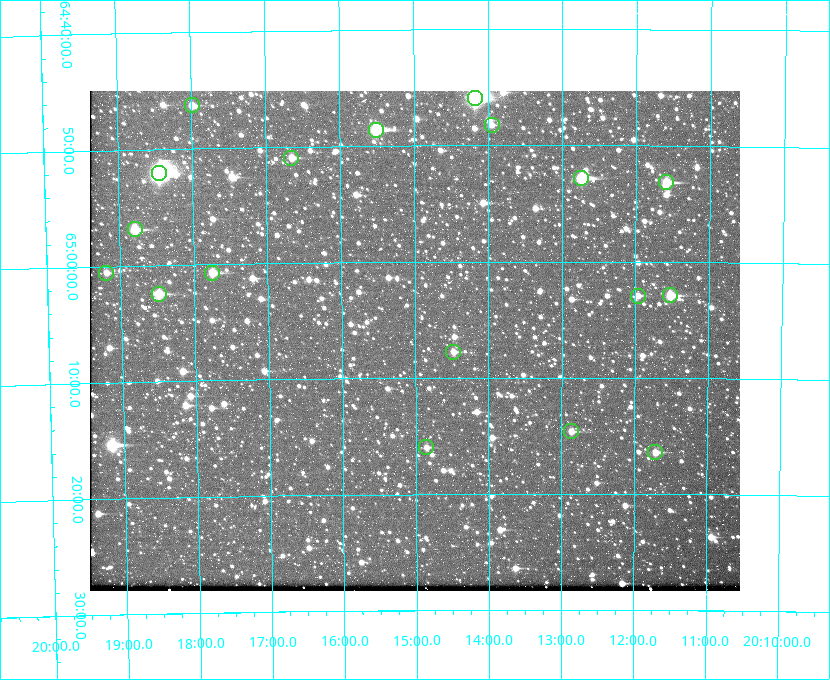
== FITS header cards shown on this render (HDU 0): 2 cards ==
NAXIS1  =                  650 / Width of table row in bytes
NAXIS2  =                  500 / Number of rows in table

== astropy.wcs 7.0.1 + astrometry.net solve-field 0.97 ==
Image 650 x 500 px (HDU 0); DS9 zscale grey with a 90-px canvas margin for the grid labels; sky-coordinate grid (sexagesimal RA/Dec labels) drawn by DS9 from the SOLVED WCS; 18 Tycho-2 reference stars matched to detected sources circled (green)
Header WCS: none
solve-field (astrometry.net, Tycho-2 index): SOLVED blind (the file carries no WCS)
Solved WCS: RA---TAN-SIP/DEC--TAN-SIP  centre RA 20:15:00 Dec +65:07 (303.75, +65.11 deg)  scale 5.17 arcsec/px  FOV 56.0' x 43.0'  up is -180 deg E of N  parity flipped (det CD > 0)
(file carries no celestial WCS; the grid is the blind solution)
Tycho-2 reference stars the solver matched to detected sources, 18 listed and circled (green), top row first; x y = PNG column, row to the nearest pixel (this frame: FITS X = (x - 90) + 1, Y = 500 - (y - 91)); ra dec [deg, ICRS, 3 dp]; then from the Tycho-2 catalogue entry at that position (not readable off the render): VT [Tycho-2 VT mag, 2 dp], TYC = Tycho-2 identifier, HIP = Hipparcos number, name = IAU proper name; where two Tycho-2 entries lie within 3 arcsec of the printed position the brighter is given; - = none
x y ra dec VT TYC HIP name
475 98 303.544 +64.765 7.36 4240-620-1 99731 -
192 105 304.497 +64.771 11.19 4241-1649-1 - -
492 125 303.488 +64.804 11.29 4240-68-1 - -
376 130 303.878 +64.810 8.93 4240-794-1 - -
291 158 304.164 +64.849 10.65 4240-315-1 - -
159 173 304.612 +64.868 7.89 4241-1703-1 100101 -
581 178 303.184 +64.880 9.02 4240-488-1 - -
666 182 302.897 +64.886 9.40 4240-717-1 - -
135 229 304.698 +64.948 10.27 4241-1684-1 - -
106 273 304.798 +65.009 11.15 4241-1628-1 - -
212 273 304.437 +65.012 10.41 4241-1775-1 - -
159 294 304.620 +65.041 10.25 4241-1573-1 - -
670 295 302.882 +65.048 10.25 4240-98-1 - -
638 296 302.992 +65.048 11.44 4240-88-1 - -
453 352 303.620 +65.129 11.18 4240-34-1 - -
571 431 303.217 +65.244 11.17 4240-236-1 - -
426 447 303.713 +65.266 11.45 4240-564-1 - -
655 452 302.928 +65.273 10.74 4240-760-1 - -